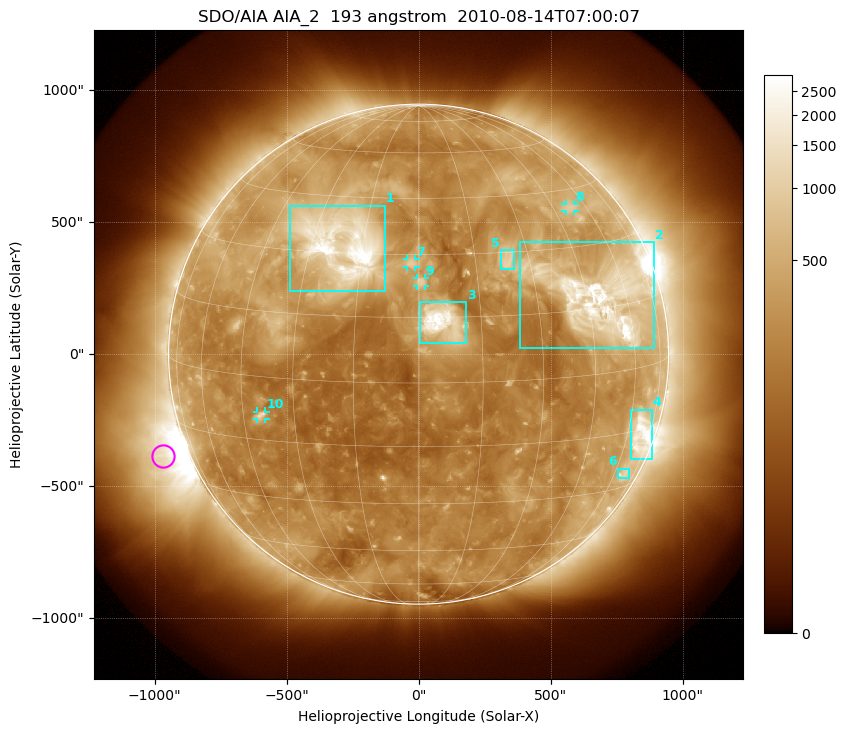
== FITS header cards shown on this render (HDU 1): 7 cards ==
TELESCOP= 'SDO/AIA'
INSTRUME= 'AIA_2'
WAVELNTH=                  193
WAVEUNIT= 'angstrom'
DATE-OBS= '2010-08-14T07:00:07.84'
CTYPE1  = 'HPLN-TAN'
CTYPE2  = 'HPLT-TAN'

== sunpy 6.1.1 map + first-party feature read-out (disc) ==
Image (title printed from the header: SDO/AIA AIA_2  193 angstrom  2010-08-14T07:00:07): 1024 x 1024 px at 2.4 arcsec/px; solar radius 947 arcsec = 395 px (full disc in frame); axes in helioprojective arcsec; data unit not stated in the header (colour bar unlabelled)
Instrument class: DISC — disc imager (sunpy class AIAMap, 193 A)
Bright regions (active regions / flare kernels): reference = the median radial profile (limb darkening/brightening removed); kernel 9 px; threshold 5 sigma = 533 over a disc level ~256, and >= 1.15x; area >= 12 px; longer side >= 9 px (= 22 arcsec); searched inside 0.97 R_sun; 10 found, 10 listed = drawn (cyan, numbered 1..; 4 of them under ~33 arcsec drawn as corner ticks so the feature stays visible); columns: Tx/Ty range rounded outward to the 5 arcsec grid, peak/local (2 s.f.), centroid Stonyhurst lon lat
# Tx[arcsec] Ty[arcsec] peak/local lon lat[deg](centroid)
1 -490..-125 235..565 16 -21 +32
2 385..890 25..425 13 +50 +17
3 5..180 40..200 15 +6 +14
4 805..885 -395..-210 7.5 +67 -16
5 310..360 325..395 5.4 +24 +28
6 755..800 -470..-435 3 +66 -26
7 -45..-10 330..360 5.3 -2 +28
8 555..590 540..570 3.4 +52 +40
9 -5..25 260..290 5.6 +1 +23
10 -615..-580 -245..-215 4.6 -39 -9
Off-limb structures (1.02-1.3 R_sun): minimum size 162 px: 2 found; the strongest spans PA ~85..130 deg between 1.02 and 1.3 R_sun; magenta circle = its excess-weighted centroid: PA ~110 deg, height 1.1 R_sun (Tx ~-970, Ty ~-390 arcsec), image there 6.5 x the reference